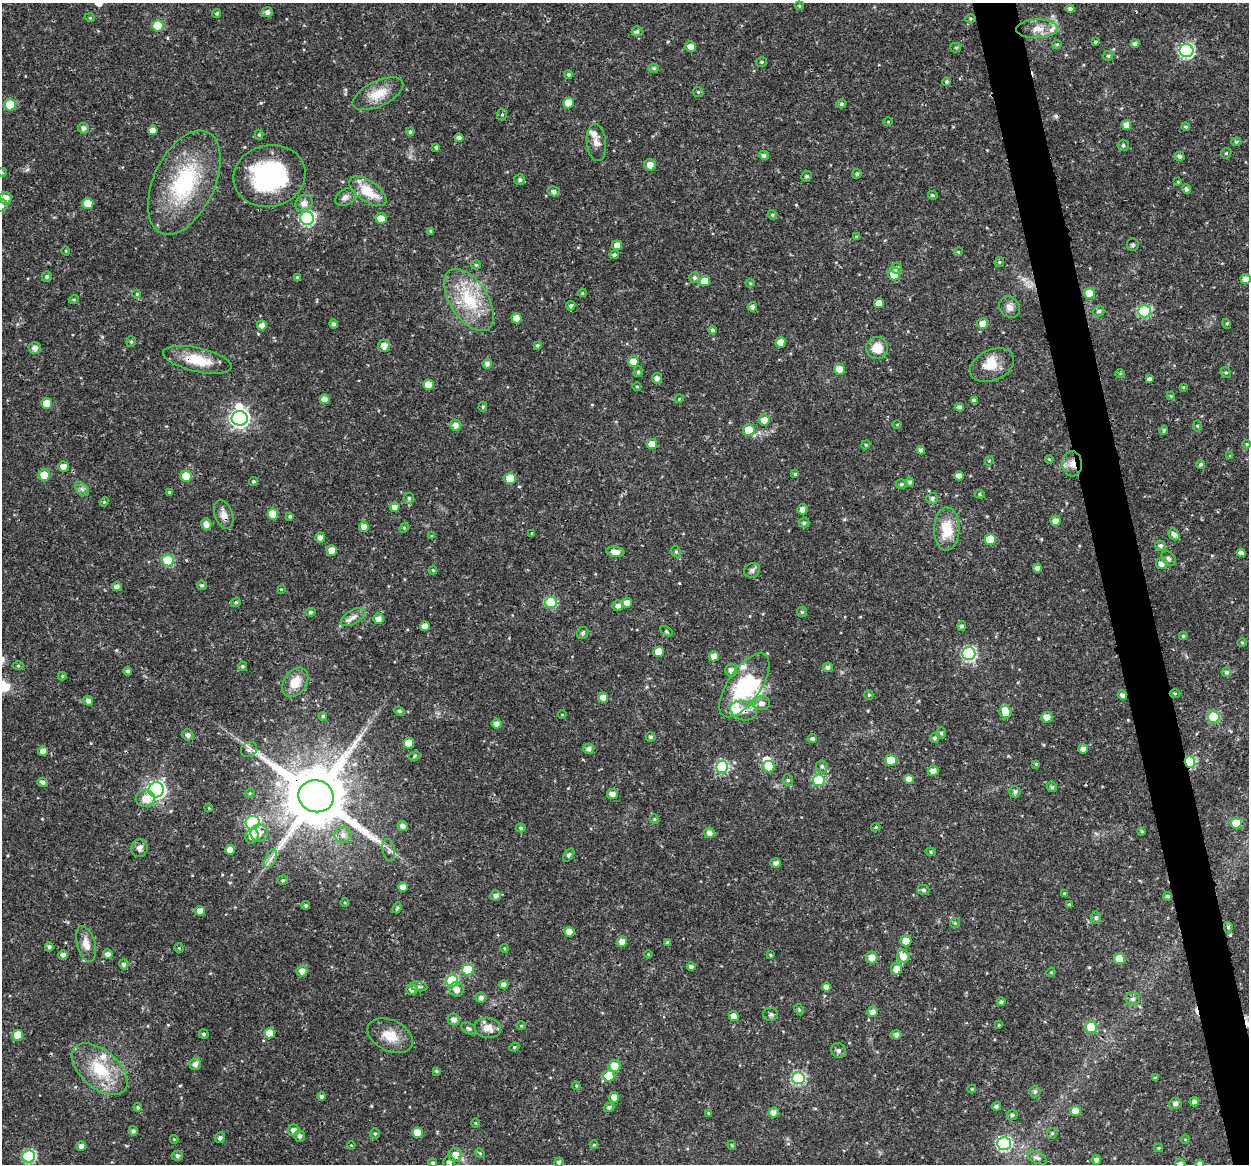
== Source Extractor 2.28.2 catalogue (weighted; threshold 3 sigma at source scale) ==
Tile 6 of 4 x 4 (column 2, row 2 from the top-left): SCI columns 1249-2495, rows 2365-3526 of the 4992 x 4776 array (HDU 1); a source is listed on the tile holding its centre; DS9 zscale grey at full resolution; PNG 1251 x 1166 px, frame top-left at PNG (2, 3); each listed source drawn as its Kron ellipse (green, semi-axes under 4 px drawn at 4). Shown black and unused: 3% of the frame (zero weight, under 3 of 4 exposures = <1% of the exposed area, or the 3 px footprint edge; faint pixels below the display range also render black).
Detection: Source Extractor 2.28.2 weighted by HDU 2 'WHT'; one run over the whole footprint, this tile lists its part. Background 0.0239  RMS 0.0019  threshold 0.00876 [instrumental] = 3 sigma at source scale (4.5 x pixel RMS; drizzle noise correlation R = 1.50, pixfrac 1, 0.0396/0.0396 arcsec/px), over >= 5 px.
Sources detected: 393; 3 inside a brighter object's white glare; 2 cosmic-ray / hot-pixel residue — neither listed nor drawn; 9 inside a brighter listed object's ellipse — not listed separately; the other 379 listed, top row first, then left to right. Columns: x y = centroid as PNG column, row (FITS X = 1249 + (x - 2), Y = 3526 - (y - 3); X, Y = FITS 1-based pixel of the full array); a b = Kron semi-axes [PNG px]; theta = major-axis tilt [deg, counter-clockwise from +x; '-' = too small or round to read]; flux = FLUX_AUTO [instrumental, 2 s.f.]
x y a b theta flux
799 6 5 4 - 0.26
1070 9 4 4 - 0.7
267 12 5 5 - 0.94
217 13 4 4 - 0.31
90 18 5 3 - 0.17
971 19 5 4 - 0.25
158 26 5 5 - 7
1037 29 21 9 2 2.4
637 31 5 5 - 0.49
1095 42 4 4 - 0.28
1057 44 5 4 - 0.23
1135 44 4 4 - 0.58
691 47 5 5 - 1.3
956 48 5 4 - 0.31
1186 51 7 6 - 34
1108 56 5 5 - 0.31
762 62 5 4 - 0.3
654 68 5 5 - 0.37
568 75 4 4 - 0.4
947 82 4 3 - 0.43
698 92 5 4 - 0.26
378 94 27 12 26 3.8
568 103 5 5 - 3.2
841 104 5 4 - 0.36
10 105 5 5 - 6.6
502 114 6 5 - 0.31
888 122 5 3 - 0.16
1126 125 5 4 - 1.3
1186 126 4 4 - 0.27
83 128 5 5 - 0.75
153 130 4 4 - 1.4
410 132 4 4 - 0.38
259 135 5 4 - 0.25
459 138 4 4 - 0.65
596 142 18 9 -84 1.5
1236 142 5 4 - 0.29
1123 145 6 5 - 0.44
436 147 4 4 - 0.36
1226 153 5 4 - 0.26
764 155 5 4 - 0.56
1179 156 5 4 - 0.6
650 165 6 5 - 1.4
2 172 5 4 - 0.22
857 174 5 4 - 0.38
269 176 36 30 13 23
807 176 5 5 - 0.44
520 180 5 5 - 0.44
184 182 55 30 65 19
1178 182 4 4 - 0.19
1186 189 5 4 - 0.53
368 191 21 10 -34 4.6
554 191 6 5 - 0.68
933 195 5 4 - 0.28
345 197 11 7 34 0.87
5 198 6 6 - 2
88 203 5 5 - 3.5
304 203 9 8 - 1.3
2 205 6 6 - 0.55
772 215 5 4 - 0.27
307 218 7 6 - 32
381 218 5 5 - 1.8
431 231 4 4 - 0.31
857 236 4 4 - 0.28
617 245 5 5 - 1.2
1133 245 6 6 - 0.46
66 251 5 3 - 0.16
958 252 4 3 - 0.18
614 255 5 4 - 0.44
999 262 5 4 - 0.23
476 265 4 4 - 0.25
896 268 5 5 - 0.65
894 274 6 6 - 3.8
47 276 5 5 - 0.38
694 277 5 5 - 0.49
297 278 4 3 - 0.32
1246 279 5 5 - 1.3
705 281 5 5 - 2.9
750 283 4 4 - 0.2
582 293 4 3 - 0.18
1090 293 5 5 - 3.6
137 294 4 4 - 0.21
74 299 5 3 - 0.2
469 300 35 18 -57 9.5
879 303 5 5 - 2.2
571 306 5 4 - 0.46
752 307 4 4 - 0.67
1009 307 11 9 -49 1.1
1099 311 6 5 - 0.43
1145 311 6 6 - 18
517 318 5 5 - 2
983 323 5 5 - 1.4
334 324 4 4 - 0.61
1227 324 5 3 - 0.19
262 325 5 5 - 1.1
712 330 4 4 - 0.41
131 342 5 4 - 0.33
781 342 5 5 - 1.8
537 345 4 4 - 0.32
384 346 6 6 - 1.3
35 348 6 6 - 0.99
877 348 11 11 - 2.9
197 360 35 12 -13 5.9
633 361 5 5 - 1.7
487 364 5 4 - 0.84
992 365 23 15 24 3.3
839 369 5 5 - 1.9
638 372 5 4 - 0.33
1226 372 5 5 - 0.31
1120 374 5 3 - 0.21
657 378 5 5 - 0.86
1149 379 4 4 - 0.58
428 385 5 5 - 2.8
637 386 4 3 - 0.16
1183 387 4 3 - 0.2
1171 396 4 3 - 0.18
325 399 5 5 - 1.3
679 399 4 3 - 0.18
974 401 4 4 - 0.76
47 403 5 5 - 2.8
483 407 5 4 - 0.23
960 407 4 4 - 0.55
240 418 8 7 - 72
764 420 5 5 - 1.5
456 425 5 5 - 1
897 425 5 3 - 0.16
1197 426 5 3 - 0.19
749 430 6 6 - 4.5
1164 430 4 3 - 0.3
652 444 5 5 - 1.9
1246 444 4 4 - 0.2
866 445 4 4 - 0.22
921 450 4 4 - 0.63
1230 456 4 4 - 0.19
1049 459 4 3 - 0.19
989 461 5 3 - 0.19
1072 464 12 10 -85 1.9
1201 464 5 4 - 0.38
63 466 5 5 - 1.3
795 474 4 4 - 0.26
44 475 5 5 - 3.2
186 476 5 5 - 5
959 476 4 4 - 1.4
510 478 5 5 - 3.7
253 482 4 4 - 0.35
910 482 4 4 - 0.39
901 484 5 4 - 0.32
82 489 8 5 -45 0.56
169 492 4 4 - 0.2
980 494 5 4 - 0.25
409 498 5 5 - 0.39
932 498 6 5 - 0.52
104 502 5 4 - 0.2
395 507 5 4 - 0.91
802 509 5 5 - 1
273 514 5 5 - 3.7
224 515 15 9 -71 1.4
290 516 4 3 - 0.37
1055 521 5 5 - 1.1
804 523 5 4 - 0.47
206 524 6 5 - 1.2
364 527 5 5 - 1.2
404 528 5 4 - 0.26
947 529 21 12 89 5.3
532 533 4 2 - 0.14
1174 534 6 5 - 0.86
431 536 4 4 - 0.22
320 537 5 5 - 0.87
990 539 5 5 - 6
1160 546 5 5 - 0.54
332 550 5 5 - 1.8
676 551 6 4 -62 0.33
615 552 9 5 -8 1.6
1241 553 4 4 - 0.91
1168 558 8 6 -44 0.55
168 560 6 6 - 9.8
1161 564 5 5 - 1.4
1038 568 4 4 - 0.83
433 570 4 4 - 0.18
752 570 8 7 - 0.55
202 585 5 4 - 0.43
117 587 5 4 - 0.78
281 589 4 3 - 0.16
236 602 5 4 - 0.31
551 602 6 5 - 12
627 603 5 5 - 1.4
618 606 5 5 - 0.75
310 612 5 4 - 0.38
802 612 5 5 - 0.27
353 617 14 7 30 1.1
378 619 5 5 - 1.1
425 626 5 4 - 1.6
962 626 5 4 - 0.44
666 631 7 4 -32 0.25
583 633 6 5 - 0.51
1183 636 4 3 - 0.28
1242 643 4 4 - 0.23
659 652 5 5 - 2.9
969 654 6 6 - 29
714 656 5 5 - 1.3
18 666 5 3 - 0.21
243 666 4 4 - 0.34
828 667 5 4 - 0.66
731 670 6 6 - 0.94
128 671 4 4 - 0.56
1227 672 5 5 - 0.46
62 676 4 4 - 0.28
295 682 16 11 55 3.5
744 685 37 16 55 13
1175 693 5 3 - 0.23
869 695 5 4 - 0.24
1122 695 5 4 - 0.85
603 698 5 5 - 1.7
88 701 5 4 - 0.72
762 703 8 7 - 0.97
399 711 5 4 - 0.25
743 711 14 9 -16 1.7
1005 712 6 6 - 2.3
562 715 4 3 - 0.15
323 716 4 4 - 0.32
1047 717 5 5 - 1.6
1214 717 6 6 - 12
496 724 5 5 - 1.1
941 733 6 4 -88 0.41
188 735 6 5 - 0.66
651 737 5 4 - 0.42
935 738 5 4 - 0.47
812 739 5 4 - 0.44
409 743 5 5 - 3.8
589 749 5 5 - 0.69
1083 749 5 4 - 0.83
249 750 8 7 - 0.67
43 751 5 4 - 0.94
414 756 6 4 29 0.28
891 760 5 5 - 4.4
1190 762 5 5 - 16
1036 764 4 4 - 0.25
822 766 6 6 - 0.5
722 767 6 6 - 20
769 767 6 5 - 5.2
933 771 5 5 - 1.1
909 779 5 4 - 1.4
788 780 6 5 - 0.34
819 780 6 6 - 13
43 782 5 4 - 0.7
1052 787 5 4 - 0.44
156 790 7 7 - 66
1015 792 5 5 - 0.53
250 793 5 4 - 0.23
612 794 5 5 - 1.3
316 796 17 16 - 1800
145 798 9 8 - 2
209 808 4 3 - 0.17
654 819 5 4 - 0.24
253 823 7 7 - 27
1236 823 5 5 - 4.3
403 826 5 5 - 0.88
876 827 4 3 - 0.25
521 828 5 4 - 0.41
1142 831 4 4 - 0.32
259 833 9 8 - 1.3
709 833 5 5 - 0.85
343 835 8 7 - 0.99
252 836 7 6 - 1.7
139 848 9 8 - 0.89
230 850 5 5 - 1.4
389 850 11 6 -79 0.72
931 852 5 4 - 0.29
569 855 7 4 53 0.4
271 859 10 5 64 0.79
776 863 5 5 - 0.79
283 880 5 4 - 0.3
403 887 5 4 - 1.2
923 890 6 5 - 0.5
1064 893 4 4 - 0.19
496 895 5 5 - 0.73
1168 896 4 4 - 0.42
345 903 4 3 - 0.18
1069 904 4 4 - 0.16
306 905 4 4 - 0.37
397 908 6 3 68 0.3
200 911 5 5 - 1.6
1096 918 6 5 - 0.49
955 923 5 5 - 0.27
1228 927 5 4 - 0.32
569 932 5 5 - 1.7
906 941 5 5 - 2.2
622 942 5 5 - 1.3
668 942 4 4 - 0.4
86 944 18 9 -74 1.9
49 947 4 4 - 0.56
179 948 4 4 - 0.22
504 948 4 3 - 0.18
108 954 5 5 - 0.86
648 954 4 3 - 0.16
63 955 5 4 - 0.65
770 955 4 3 - 0.2
903 956 6 6 - 1.7
872 958 6 6 - 1.8
1119 959 5 5 - 4
124 964 5 4 - 0.55
691 966 4 4 - 0.56
896 969 6 5 - 1.7
468 970 6 5 - 8
302 971 5 5 - 1.4
1051 972 5 4 - 0.2
452 981 6 6 - 13
504 985 4 4 - 1
419 986 9 4 -9 0.43
827 987 4 4 - 1.1
412 989 5 5 - 0.81
457 989 7 7 - 1.1
481 997 5 5 - 0.73
1133 999 7 6 - 0.6
1001 1002 4 4 - 0.46
799 1010 6 4 -62 0.33
873 1012 5 5 - 0.88
771 1014 7 6 - 0.5
734 1016 5 5 - 1.3
454 1020 6 6 - 0.85
999 1025 4 3 - 0.17
521 1026 4 4 - 0.2
1091 1027 6 5 - 9.7
488 1028 13 10 -9 1.9
469 1029 8 5 -32 0.46
269 1033 5 5 - 2.8
204 1034 5 4 - 0.41
18 1035 5 5 - 4.2
896 1035 5 5 - 0.71
390 1036 24 15 -26 3.6
514 1047 5 4 - 0.26
838 1050 7 7 - 0.52
195 1064 6 5 - 0.94
614 1066 6 6 - 2.5
100 1069 33 19 -40 8.4
436 1071 4 3 - 0.26
609 1076 5 5 - 5.8
798 1078 6 6 - 22
1156 1078 3 3 - 0.23
576 1086 4 4 - 0.2
972 1089 4 4 - 0.19
1035 1092 5 5 - 0.45
322 1096 4 4 - 0.56
614 1097 5 5 - 1.2
1194 1102 5 4 - 0.66
1175 1103 6 5 - 0.49
138 1107 4 4 - 0.36
609 1107 5 4 - 0.48
996 1107 4 4 - 0.62
1075 1111 5 5 - 2.1
773 1112 5 5 - 1.2
708 1113 4 3 - 0.17
1012 1115 5 5 - 0.46
475 1123 5 3 - 0.19
294 1130 6 5 - 1.2
133 1131 5 4 - 0.54
417 1133 5 5 - 2.1
1052 1133 5 5 - 0.31
375 1134 5 4 - 0.3
299 1136 6 5 - 0.57
220 1138 5 5 - 0.54
174 1139 4 4 - 0.2
1185 1139 5 3 - 0.2
1004 1143 7 6 - 30
351 1145 4 3 - 0.16
594 1145 4 4 - 0.2
732 1145 4 4 - 0.21
81 1146 5 4 - 0.86
1159 1148 4 4 - 0.2
480 1153 5 4 - 0.22
455 1155 7 6 - 1.9
29 1156 6 6 - 21
177 1156 5 5 - 0.51
1037 1158 10 6 -25 0.63
1096 1160 5 4 - 0.69
449 1162 6 6 - 0.72
559 1162 5 4 - 0.51
433 1163 4 4 - 0.37
1180 1164 5 5 - 0.57
1200 1164 4 4 - 0.79
Overlapping masked pixels (flux is a lower limit): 7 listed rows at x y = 269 176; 197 360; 1072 464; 1122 695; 743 711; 1190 762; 316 796
Isophote crosses this tile's border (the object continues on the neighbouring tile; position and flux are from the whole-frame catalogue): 4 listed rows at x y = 2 172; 2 205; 1180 1164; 1200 1164